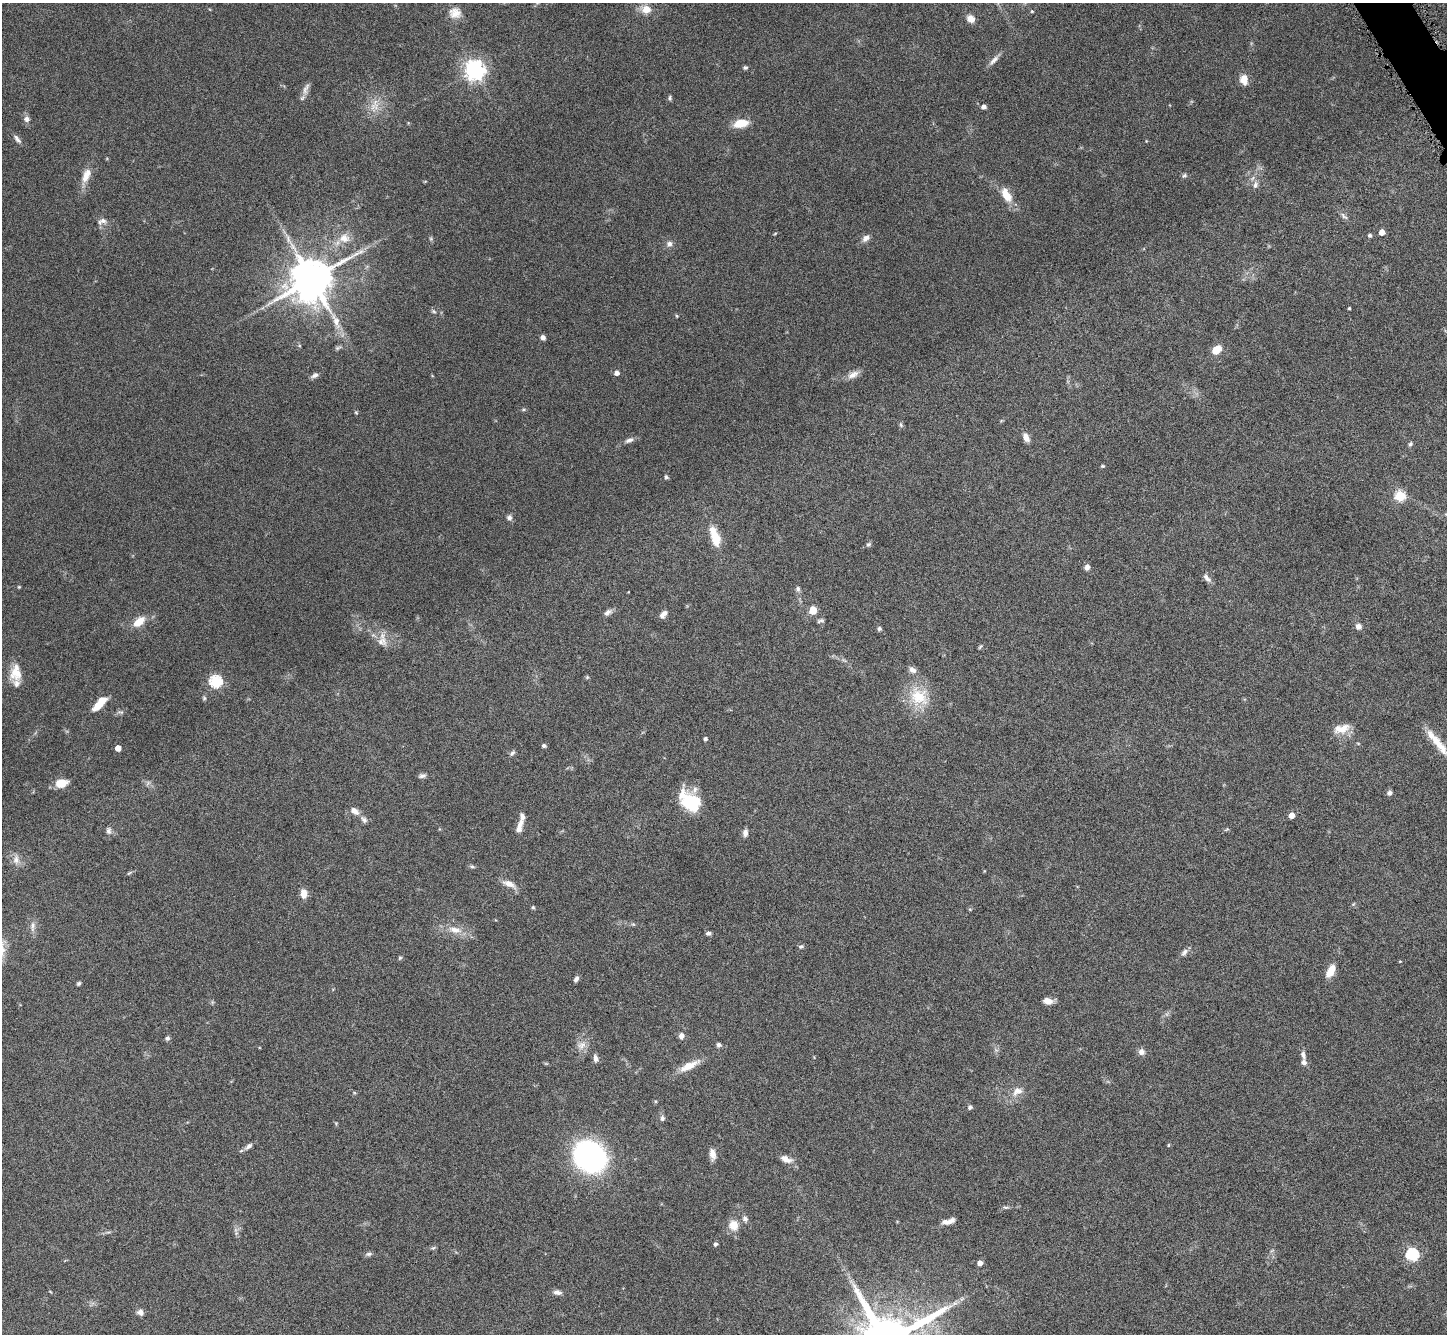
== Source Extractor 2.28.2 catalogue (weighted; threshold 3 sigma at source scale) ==
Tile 10 of 4 x 4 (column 2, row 3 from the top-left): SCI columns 1460-2904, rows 1634-2965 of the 5805 x 5795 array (HDU 1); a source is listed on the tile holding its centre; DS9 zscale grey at full resolution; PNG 1449 x 1336 px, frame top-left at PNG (2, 3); no overlay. Shown black and unused: <1% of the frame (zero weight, under 8 of 16 exposures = <1% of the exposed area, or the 3 px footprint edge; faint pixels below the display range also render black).
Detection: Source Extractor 2.28.2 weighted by HDU 2 'WHT'; one run over the whole footprint, this tile lists its part. Background 0.0645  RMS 0.003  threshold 0.0124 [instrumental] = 3 sigma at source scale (4.09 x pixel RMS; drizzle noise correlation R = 1.36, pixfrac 0.8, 0.05/0.05 arcsec/px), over >= 5 px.
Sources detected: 140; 5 inside a brighter listed object's ellipse — not listed separately; the other 135 listed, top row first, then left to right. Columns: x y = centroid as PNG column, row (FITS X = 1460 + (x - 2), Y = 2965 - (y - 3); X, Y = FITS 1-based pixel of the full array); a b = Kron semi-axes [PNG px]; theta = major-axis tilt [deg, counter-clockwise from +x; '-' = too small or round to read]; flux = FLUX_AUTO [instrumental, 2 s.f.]
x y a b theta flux
646 9 8 7 - 3.5
1032 11 4 4 - 0.28
455 13 15 14 - 2.9
971 19 8 7 - 2.3
994 60 15 6 45 1.4
745 67 6 5 - 0.45
475 70 7 7 - 170
1244 79 11 8 -83 2.7
306 89 19 7 68 1.5
670 98 7 4 -89 0.46
374 107 15 9 29 3
984 107 5 4 - 1.1
27 119 8 7 - 1.1
741 123 17 9 11 4.5
17 139 12 5 -50 0.97
86 175 20 9 66 3.3
1184 175 7 6 - 0.54
1255 185 9 6 73 0.98
1006 195 17 9 -59 4.5
1344 216 13 5 -45 0.84
102 221 14 7 18 1.4
1382 232 4 4 - 2.6
1370 235 4 4 - 0.61
344 238 15 12 -7 3.2
866 238 11 7 47 1.3
669 244 8 7 - 1.1
312 279 12 11 - 1100
1349 308 3 3 - 0.32
434 311 7 4 -45 0.44
677 316 5 3 - 0.26
336 321 25 9 -69 4.1
543 337 5 5 - 1.1
338 348 10 4 22 0.61
1216 350 9 7 40 4.1
617 373 4 4 - 1.5
315 375 10 6 30 0.97
853 375 16 8 26 1.8
356 412 5 4 - 0.31
901 425 8 4 -55 0.47
1026 437 10 6 -64 1.8
629 440 13 6 26 1.1
1410 444 6 5 - 0.52
1103 466 5 4 - 0.35
666 477 5 4 - 0.41
1400 496 5 5 - 21
509 518 8 7 - 0.82
715 536 28 11 -72 5.5
868 544 7 5 46 0.56
1087 567 6 5 - 1.2
1207 578 14 6 -46 1.2
19 587 4 3 - 0.24
798 589 8 6 -80 0.64
813 610 5 5 - 9.6
608 612 12 6 35 1.1
664 614 10 6 48 1.4
820 621 8 4 15 0.53
139 622 18 9 42 3.4
1358 626 7 7 - 1.2
879 628 6 6 - 0.52
382 641 14 13 - 2.7
980 647 7 3 46 0.37
913 670 10 7 -30 1.3
16 673 21 14 86 4.5
587 677 5 5 - 0.34
216 682 6 6 - 38
919 697 28 22 -39 9.5
204 698 5 5 - 0.43
97 706 12 7 39 3.6
121 712 9 3 -12 0.49
1342 729 22 11 14 3.6
705 739 4 4 - 0.69
1358 743 5 3 - 0.25
1438 743 41 9 -53 6
544 746 5 5 - 0.53
118 748 4 4 - 3.1
512 753 9 5 46 0.65
422 776 9 5 10 0.8
61 783 12 8 12 4.6
148 783 7 4 57 0.56
1389 793 7 5 53 0.74
692 803 20 14 -43 15
354 811 12 7 -36 1.9
1292 815 4 4 - 2.6
364 820 11 7 -51 0.98
519 826 18 6 72 2.2
1227 829 6 4 43 0.33
109 831 9 6 -84 0.92
745 833 9 6 84 1.1
16 860 13 9 -89 1.8
472 867 8 4 -8 0.45
129 873 7 4 43 0.35
509 884 19 8 -25 2.3
304 894 9 7 -87 2.7
533 907 5 4 - 0.34
970 909 5 3 - 0.26
633 924 6 4 -18 0.36
33 926 16 6 86 1.4
455 930 20 9 -12 3.4
708 933 7 4 11 0.63
801 946 8 5 24 0.53
1184 952 11 6 55 1
400 958 5 4 - 0.38
1400 961 4 3 - 0.2
1331 971 16 8 62 3.3
576 979 6 4 58 0.87
79 983 5 4 - 0.5
1047 1001 11 7 -14 2
681 1036 7 6 - 1.3
167 1038 6 5 - 0.63
581 1045 14 9 38 2
719 1045 6 5 - 0.7
1141 1052 8 8 - 1.3
1303 1055 13 6 -76 1.2
595 1058 9 5 -78 1
689 1066 29 9 26 4.1
1017 1091 15 10 35 2.7
970 1107 5 5 - 0.63
662 1118 6 5 - 0.77
1168 1145 4 4 - 0.29
249 1146 12 6 39 1.1
712 1154 14 7 -80 1.8
590 1156 22 18 -38 96
786 1159 14 8 -23 2
1006 1207 9 4 -1 0.52
745 1219 9 7 -64 0.89
948 1221 16 6 15 1.8
733 1225 13 12 - 3.2
715 1244 5 5 - 0.48
433 1248 6 5 - 0.44
369 1254 8 6 2 0.66
1412 1255 6 6 - 38
980 1263 4 4 - 1.7
557 1292 11 6 -6 1.2
954 1303 9 5 20 0.98
140 1312 8 7 - 1.1
Isophote crosses this tile's border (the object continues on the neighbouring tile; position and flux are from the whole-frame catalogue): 1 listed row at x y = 1438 743